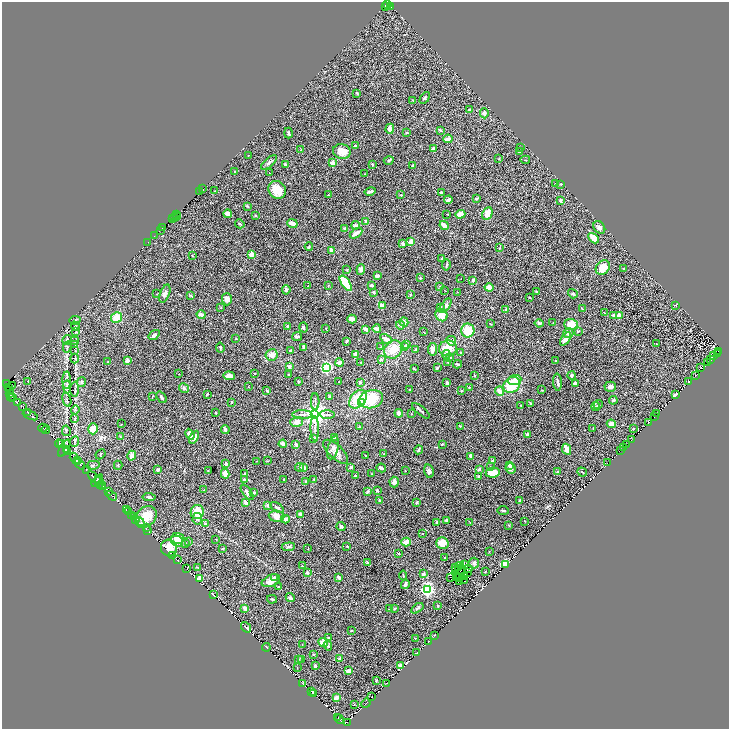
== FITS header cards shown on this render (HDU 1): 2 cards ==
NAXIS1  =                 1453
NAXIS2  =                 1453

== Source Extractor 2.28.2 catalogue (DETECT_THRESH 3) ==
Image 1453 x 1453 px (HDU 1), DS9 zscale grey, zoomed out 1/2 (1 PNG px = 2 x 2 image px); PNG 731 x 731 px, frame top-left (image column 1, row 1453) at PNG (2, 2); each listed source drawn as its Kron ellipse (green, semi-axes under 4 px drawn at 4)
Background 0.839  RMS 0.078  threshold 0.234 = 3 sigma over >= 5 px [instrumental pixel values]
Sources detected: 523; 68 cannot appear on this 1/2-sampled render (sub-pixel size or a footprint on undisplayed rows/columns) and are neither listed nor drawn; the other 455 listed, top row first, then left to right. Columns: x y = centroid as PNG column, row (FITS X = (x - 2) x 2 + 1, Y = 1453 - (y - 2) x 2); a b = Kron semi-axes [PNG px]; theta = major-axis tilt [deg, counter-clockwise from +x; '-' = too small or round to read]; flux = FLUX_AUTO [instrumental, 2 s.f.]
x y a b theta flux
387 4 2 2 - 41
385 6 3 3 - 35
391 6 3 2 - 150
357 93 3 2 - 19
425 98 6 3 56 24
412 100 3 2 - 8
470 110 4 3 - 23
484 113 5 4 - 56
390 129 5 3 - 80
440 130 4 3 - 13
288 133 5 3 - 22
407 133 2 2 - 20
448 139 5 3 - 79
355 146 4 3 - 21
520 148 3 2 - 9.1
434 149 3 3 - 62
301 150 3 2 - 6.4
342 151 9 7 -16 150
519 152 4 3 - 13
248 155 2 2 - 5
499 159 3 3 - 12
389 160 5 3 - 19
525 160 5 2 - 11
269 163 10 3 41 34
333 163 2 2 - 280
372 164 3 2 - 18
285 165 3 3 - 31
413 165 3 2 - 20
234 171 2 2 - 11
270 173 2 2 - 4.8
364 174 2 2 - 5.2
555 183 3 2 - 5.6
561 184 4 2 - 11
202 189 3 1 - 16
277 190 9 8 - 270
200 191 3 2 - 8.4
215 191 2 1 - 4.3
370 191 6 2 14 47
441 192 3 3 - 16
328 195 2 2 - 21
401 195 3 2 - 8.2
477 198 3 2 - 40
448 200 4 3 - 62
561 200 3 3 - 17
247 206 3 3 - 11
177 214 3 2 - 150
228 214 4 3 - 71
447 214 2 1 - 6.9
460 214 5 4 - 98
487 214 7 5 64 150
177 216 2 1 - 10
255 216 3 3 - 12
174 217 2 2 - 33
172 219 2 1 - 27
366 222 4 2 - 50
292 223 5 2 - 110
240 224 5 2 - 12
356 225 4 3 - 79
444 225 5 3 - 99
163 227 2 1 - 29
599 227 7 5 -52 56
345 229 3 3 - 53
160 230 2 2 - 10
356 233 7 3 33 97
154 236 2 1 - 23
594 238 6 4 -46 180
148 242 2 1 - 19
411 242 2 2 - 230
403 244 3 3 - 41
309 247 4 3 - 15
499 248 3 2 - 11
332 250 4 3 - 60
252 254 2 2 - 300
192 256 2 2 - 9.9
442 259 2 2 - 10
446 265 6 2 80 13
603 268 8 6 48 210
624 269 2 2 - 10
347 270 3 2 - 9.4
361 270 5 4 - 41
377 276 3 2 - 45
420 278 3 2 - 8.8
461 278 2 1 - 3.3
473 280 3 3 - 14
346 283 9 4 -55 700
328 285 3 2 - 12
372 285 3 2 - 39
308 286 3 2 - 5.9
440 286 3 2 - 8.6
489 287 4 3 - 100
286 290 4 4 - 22
445 291 2 1 - 4.6
536 291 2 2 - 17
374 292 3 2 - 31
457 292 3 2 - 5
157 294 3 2 - 8.3
165 294 9 5 69 48
411 294 3 3 - 13
573 294 5 3 - 23
191 295 4 2 - 14
530 297 2 2 - 14
227 299 6 5 - 89
676 305 3 2 - 6.9
382 306 4 4 - 77
445 306 8 4 53 63
221 307 3 2 - 5.9
441 307 4 2 - 12
506 309 3 3 - 20
582 309 3 2 - 9.2
604 312 3 2 - 9.4
201 315 5 3 - 87
441 315 6 5 - 150
613 315 2 2 - 56
619 316 2 2 - 400
117 318 5 5 - 230
352 319 4 3 - 75
75 320 5 2 - 10
404 322 4 3 - 83
539 323 4 3 - 32
553 323 3 2 - 7.3
490 324 3 2 - 8.3
571 324 6 5 - 180
400 325 4 3 - 34
75 326 5 3 - 16
288 327 3 3 - 61
303 327 5 3 - 27
326 329 2 1 - 6.7
365 329 4 2 - 50
377 329 4 3 - 70
468 331 7 6 - 270
578 331 3 2 - 11
75 332 3 2 - 11
423 332 2 1 - 4.9
568 333 5 5 - 39
154 335 6 3 36 35
297 336 5 3 - 21
236 339 2 2 - 10
386 339 6 3 -31 94
565 339 8 4 55 120
67 340 5 3 - 19
75 341 4 2 - 11
346 341 3 2 - 24
451 341 5 4 - 41
656 344 2 1 - 7.3
75 345 3 2 - 11
406 345 3 2 - 8.5
404 346 4 3 - 14
67 347 5 3 - 20
304 347 3 2 - 47
381 347 2 2 - 16
220 348 5 3 - 19
448 348 9 8 - 260
393 349 10 8 48 220
416 349 4 2 - 28
432 349 6 4 83 87
75 351 3 2 - 11
291 351 4 3 - 40
719 352 2 2 - 1600
461 353 2 2 - 15
446 354 4 4 - 35
717 354 2 1 - 330
271 355 6 5 - 90
355 355 4 2 - 79
714 356 2 1 - 7.7
75 358 5 3 - 16
449 358 3 3 - 16
711 359 2 1 - 0.59
381 360 3 2 - 33
127 361 3 3 - 56
556 361 2 2 - 13
107 362 2 1 - 5.1
361 362 2 2 - 13
448 362 3 2 - 8.8
707 362 2 1 - 4.6
339 363 4 3 - 75
458 364 4 2 - 28
290 366 3 3 - 37
326 367 3 3 - 3200
437 368 3 3 - 17
701 368 3 2 - 8.2
414 369 2 2 - 11
255 373 3 2 - 11
179 374 2 2 - 6.3
289 375 3 2 - 13
695 375 2 1 - 4.3
229 376 6 4 -4 61
474 376 3 2 - 13
572 376 4 3 - 28
67 380 9 3 89 34
515 380 7 5 5 110
28 381 2 2 - 7.7
81 382 5 4 - 23
298 382 3 3 - 13
339 382 2 1 - 7.1
557 382 8 3 -85 26
689 382 2 1 - 5.6
7 383 2 1 - 72
360 383 3 3 - 22
447 383 3 2 - 43
575 383 3 3 - 59
12 385 3 2 - 68
512 385 9 7 39 460
8 387 2 1 - 170
67 387 6 3 -83 22
248 387 3 2 - 5.2
469 387 3 2 - 16
610 387 6 5 - 48
184 388 5 4 - 31
75 389 8 2 87 21
9 390 2 1 - 26
267 390 4 3 - 17
410 390 4 2 - 9
542 390 3 2 - 7.8
461 391 2 2 - 7.4
500 391 5 3 - 110
10 394 2 1 - 500
207 394 4 2 - 19
675 395 4 2 - 15
11 396 3 1 - 370
153 396 4 2 - 9.4
161 397 6 3 -52 25
330 397 3 2 - 28
13 398 3 1 - 770
67 399 7 2 -75 17
358 399 10 7 50 400
371 399 12 9 14 510
613 400 4 3 - 28
315 401 8 2 -89 23
17 402 2 1 - 5.8
232 402 2 2 - 22
361 402 3 3 - 1500
531 404 3 2 - 31
521 405 2 2 - 4.7
598 405 5 2 - 11
22 406 3 1 - 6.7
596 407 4 3 - 15
75 410 4 3 - 16
421 411 11 2 -40 23
27 412 3 1 - 9.2
216 413 2 2 - 12
399 413 4 4 - 62
315 414 4 4 - 18000
411 414 3 2 - 12
657 414 2 1 - 5.6
30 415 8 2 -25 20
302 415 10 3 -1 36
327 415 7 2 -2 24
654 417 2 1 - 1.1
75 418 3 3 - 12
296 422 6 5 - 98
648 423 3 1 - 3.9
121 424 2 2 - 4.9
611 424 4 3 - 86
460 426 4 2 - 9.2
359 427 2 2 - 15
43 428 4 1 - 9.7
315 428 12 3 -89 50
93 429 5 5 - 140
593 429 3 1 - 12
633 429 2 2 - 9.2
46 430 4 2 - 6.9
225 430 4 3 - 54
66 431 5 3 - 19
190 434 6 3 -65 130
527 434 3 3 - 30
120 437 3 3 - 11
194 437 7 4 60 56
313 438 3 2 - 15
334 438 4 3 - 40
632 439 2 1 - 5.1
74 442 5 2 - 18
59 444 4 2 - 9.5
61 444 3 2 - 4.8
283 444 4 3 - 63
442 444 2 2 - 17
626 444 2 2 - 4.9
296 445 4 2 - 59
623 447 2 1 - 5.2
64 448 9 4 61 35
333 448 12 5 76 61
66 449 2 2 - 18
567 449 6 2 -64 170
419 450 4 3 - 23
620 450 2 1 - 3
67 452 4 2 - 17
336 452 16 7 -42 110
101 454 5 2 - 12
383 454 2 2 - 9.5
132 456 5 4 - 92
366 456 2 1 - 12
471 456 3 2 - 66
75 458 6 3 -57 54
77 461 4 3 - 26
256 461 2 1 - 4.7
267 461 3 2 - 6.8
492 461 3 3 - 20
226 463 3 3 - 27
607 463 2 1 - 4.7
80 464 6 2 -49 30
93 465 6 4 13 27
118 465 4 3 - 12
510 465 4 3 - 54
299 467 4 3 - 17
303 467 3 3 - 57
351 467 3 3 - 22
490 467 3 3 - 10
381 468 5 3 - 43
511 468 5 5 - 57
86 469 2 1 - 3.9
479 469 4 3 - 42
157 470 2 2 - 44
208 470 2 2 - 6.9
405 471 3 2 - 8.1
429 471 7 4 -79 31
557 472 3 2 - 14
582 472 5 2 - 15
245 473 3 2 - 9.1
493 473 7 5 9 170
225 474 5 4 - 110
371 474 2 2 - 7.8
355 476 3 2 - 22
479 476 3 2 - 41
95 478 9 4 -41 21
244 479 4 3 - 22
284 479 2 2 - 13
314 480 3 2 - 10
97 481 7 3 50 21
306 482 3 3 - 20
394 482 5 4 - 63
99 483 6 4 -80 24
102 484 2 1 - 5.2
103 486 2 1 - 5.4
204 490 2 2 - 6.4
377 491 3 2 - 24
108 492 2 1 - 4.9
247 492 9 3 -53 52
254 492 4 3 - 37
367 492 3 2 - 34
112 496 6 2 -33 9.3
149 497 6 3 -5 19
520 500 3 2 - 35
380 501 3 3 - 18
417 502 4 3 - 11
246 503 4 3 - 66
268 505 3 3 - 39
277 508 8 3 -35 36
126 510 2 1 - 4
503 510 6 2 -6 18
128 511 3 2 - 7.6
197 512 7 6 - 240
300 514 4 2 - 54
132 515 4 1 - 4.9
134 516 2 1 - 4.9
146 516 11 9 47 220
277 516 8 5 -4 120
136 519 2 1 - 6.4
197 519 6 4 85 41
285 519 4 3 - 94
446 520 3 2 - 27
524 521 2 1 - 5.4
140 522 5 3 - 17
437 522 3 3 - 33
470 522 2 2 - 4.9
205 524 4 3 - 17
509 525 3 3 - 12
341 526 4 4 - 37
146 528 3 1 - 5.7
148 531 2 1 - 4.3
422 534 2 2 - 14
177 538 7 5 -4 150
216 539 2 2 - 8.9
177 541 6 5 - 91
189 541 4 3 - 12
406 542 5 4 - 110
185 543 3 2 - 9.5
442 543 6 5 - 180
347 546 3 2 - 11
288 547 7 3 6 27
169 548 8 8 - 210
223 549 3 3 - 12
308 549 2 2 - 8.4
489 552 2 1 - 3.8
399 554 3 2 - 14
173 555 4 2 - 9.4
445 558 2 2 - 18
178 560 2 1 - 3
368 563 4 2 - 69
474 563 5 5 - 44
464 564 4 2 - 6.9
506 564 3 2 - 1400
460 565 3 1 - 6.8
302 566 2 1 - 4.3
197 567 4 3 - 12
456 567 3 1 - 9.5
459 567 2 1 - 6.9
187 568 2 1 - 4
469 569 3 2 - 0.91
455 571 3 1 - 9.8
485 571 2 2 - 9.4
468 572 2 1 - 4.4
307 573 3 3 - 24
423 574 4 3 - 35
403 575 5 2 - 14
465 576 2 1 - 5.3
339 577 4 3 - 33
451 577 2 1 - 4
457 577 3 2 - 20
200 578 4 3 - 93
274 578 4 3 - 48
460 578 2 1 - 4.8
271 581 10 5 24 100
465 581 3 1 - 1.2
459 582 2 1 - 3.1
405 584 4 2 - 51
278 586 2 2 - 9.7
427 589 3 3 - 4300
213 595 3 1 - 8.1
290 597 5 4 - 24
272 599 5 3 - 18
438 606 3 3 - 15
245 608 4 2 - 79
417 608 7 4 36 32
389 609 4 3 - 14
394 609 3 2 - 11
246 627 6 2 -52 10
351 631 2 2 - 9
435 635 2 1 - 3.7
328 637 4 4 - 18
415 638 2 2 - 14
323 642 5 4 - 130
428 642 2 1 - 4.4
302 645 2 2 - 7.2
328 646 5 3 - 25
266 647 4 2 - 11
416 653 3 1 - 5.5
313 654 3 3 - 11
298 659 3 2 - 7.8
302 659 3 2 - 20
340 659 4 3 - 30
315 666 3 3 - 24
401 666 4 3 - 67
297 668 2 2 - 4.4
349 671 4 2 - 110
376 680 4 2 - 10
303 683 3 1 - 5.3
386 683 2 1 - 5.9
311 691 2 1 - 4.3
313 693 4 1 - 6
372 697 2 1 - 4.9
337 698 4 3 - 66
366 703 5 1 - 7
354 705 3 2 - 13
338 717 3 1 - 5.9
339 719 5 2 - 13
347 722 2 1 - 4
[68 sub-pixel or undisplayed-footprint detections neither listed nor drawn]